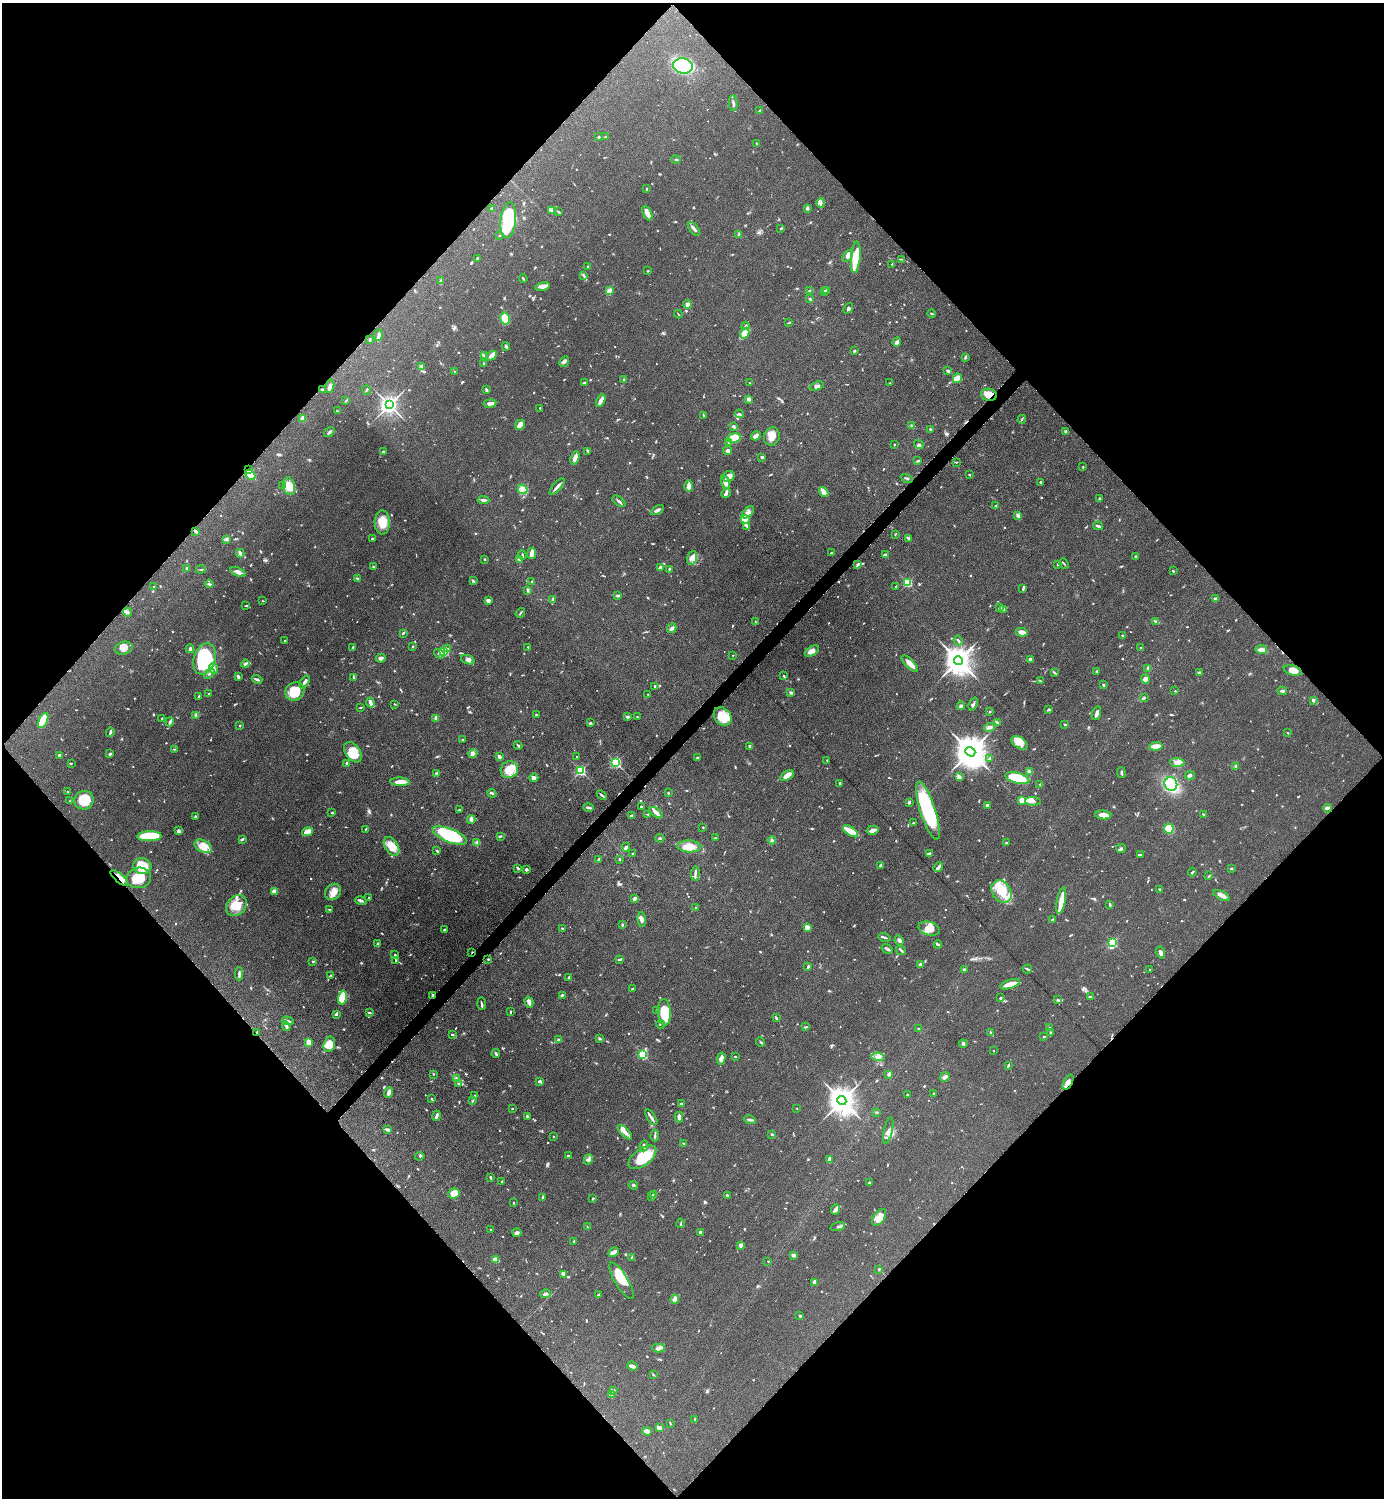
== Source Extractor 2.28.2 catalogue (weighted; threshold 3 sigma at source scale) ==
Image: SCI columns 308-5834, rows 8-5990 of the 6002 x 6002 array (HDU 1 of 3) = the unmasked area's bounding box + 8 px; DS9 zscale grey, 4 x 4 block average (1 PNG px = mean of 4 x 4 image px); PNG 1386 x 1500 px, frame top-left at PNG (2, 3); each listed source drawn as its Kron ellipse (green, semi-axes under 4 px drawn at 4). Shown black and unused: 51% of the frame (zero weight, under 6 of 12 exposures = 1% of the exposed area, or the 3 px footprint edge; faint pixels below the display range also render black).
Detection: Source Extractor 2.28.2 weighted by HDU 2 'WHT'. Background 0.0871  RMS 0.0038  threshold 0.0156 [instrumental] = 3 sigma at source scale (4.09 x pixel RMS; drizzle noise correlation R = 1.36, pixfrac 0.8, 0.05/0.05 arcsec/px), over >= 5 px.
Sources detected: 1131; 12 too faint to see at this stretch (4 x 4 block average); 2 inside a brighter object's white glare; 6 cosmic-ray / hot-pixel residue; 1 long thin detection or spike segment (spike, bleed or trail) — neither listed nor drawn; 18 coinciding with a brighter row at this scale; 66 inside a brighter listed object's ellipse — not listed separately; of the other 1026, all 500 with FLUX_AUTO >= 1.58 (the completeness limit of this list) listed and drawn (526 fainter detections not listed), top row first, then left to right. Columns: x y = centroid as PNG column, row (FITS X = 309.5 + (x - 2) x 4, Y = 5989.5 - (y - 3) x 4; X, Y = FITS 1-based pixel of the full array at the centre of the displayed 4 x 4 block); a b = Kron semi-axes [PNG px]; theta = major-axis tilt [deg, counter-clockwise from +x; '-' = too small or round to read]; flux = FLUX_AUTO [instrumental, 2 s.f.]
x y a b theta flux
683 66 10 7 -11 330
733 103 8 2 -86 5.5
760 110 4 2 - 2.3
599 137 2 2 - 2.9
605 137 3 2 - 1.8
757 144 3 2 - 2.6
676 159 4 2 - 2
646 189 3 2 - 2.3
821 203 5 2 - 3.8
807 208 2 2 - 7.8
492 209 3 2 - 2
552 210 3 2 - 3.3
558 212 3 2 - 3
647 213 8 3 -65 20
508 220 18 7 84 160
781 228 4 2 - 1.7
694 229 8 2 -50 8
739 234 4 3 - 3.7
499 236 2 2 - 4.5
848 256 6 4 50 8
856 257 16 4 85 53
477 258 3 2 - 2
901 259 3 2 - 1.6
892 264 3 2 - 1.7
588 266 2 2 - 2.4
648 271 2 2 - 1.8
584 276 3 2 - 2.5
523 279 4 2 - 2.8
441 281 3 2 - 2.1
543 286 7 4 10 8.5
609 290 3 2 - 9.4
827 290 4 2 - 2.5
810 291 3 2 - 6.9
824 291 2 2 - 2.8
810 299 4 3 - 2.9
688 304 4 3 - 9
848 308 5 3 - 4.9
932 313 4 2 - 2.3
678 314 4 2 - 1.9
505 319 6 4 -78 57
789 322 4 2 - 2.1
745 326 4 2 - 2.9
745 333 5 4 - 31
378 335 6 4 82 6.6
370 340 4 2 - 2.1
897 342 5 3 - 7.5
506 346 4 2 - 3.2
854 351 2 2 - 4
485 356 3 2 - 2.9
491 356 6 4 31 8.8
965 357 3 2 - 3.3
564 362 6 3 59 6.3
484 363 3 2 - 2.6
421 367 4 2 - 2.8
454 371 2 2 - 2
948 371 3 2 - 5.1
957 378 5 3 - 19
623 380 3 2 - 1.9
584 383 3 2 - 2.6
750 383 3 2 - 1.6
890 383 3 2 - 1.7
330 386 7 3 74 8.8
817 386 7 3 19 6.3
323 390 4 2 - 2.3
366 390 4 2 - 1.9
486 390 4 2 - 3.7
989 395 8 6 -11 23
748 399 2 2 - 27
346 401 4 2 - 2.4
601 401 6 2 65 14
490 403 6 2 9 13
389 405 3 3 - 1300
540 408 2 2 - 1.9
337 411 3 2 - 2.2
739 414 4 2 - 3.9
703 415 3 2 - 1.6
303 418 2 2 - 55
1022 419 4 2 - 2.1
520 425 5 3 - 15
733 426 3 2 - 4.6
912 426 4 3 - 5.1
930 429 2 2 - 2.4
1065 431 3 2 - 3.1
329 432 6 2 35 4
756 436 5 3 - 9.7
772 436 9 7 68 20
734 438 7 4 8 31
729 442 3 2 - 2.5
894 445 2 2 - 1.9
919 445 5 3 - 3.8
383 451 2 2 - 2.6
588 451 4 2 - 2
728 451 4 4 - 5.1
762 457 2 2 - 5.8
575 458 7 3 69 13
918 461 4 2 - 2.2
956 462 4 2 - 1.6
1083 467 2 2 - 2.2
249 470 2 2 - 2.9
969 474 2 2 - 3.4
250 475 6 4 -45 30
729 476 6 5 - 10
907 478 6 2 -19 3
725 482 7 4 -76 15
1040 482 2 2 - 4.3
283 486 4 2 - 2.5
289 486 9 6 -79 19
689 486 6 3 -90 13
557 487 10 2 49 8.8
522 489 5 4 - 8.5
824 492 5 2 - 22
726 493 5 2 - 5.7
1099 499 3 2 - 2.4
483 500 6 2 -6 5.4
619 501 7 2 -38 5.4
996 506 3 2 - 2.2
657 510 7 3 28 6.7
748 512 7 4 44 10
1017 515 3 3 - 3.3
745 519 4 4 - 48
382 523 12 7 -89 29
747 526 4 3 - 3.8
1098 526 5 2 - 3.3
196 531 3 2 - 4.6
895 534 2 2 - 1.6
908 538 4 2 - 2.7
226 539 4 3 - 3.8
372 539 2 2 - 3.3
240 553 4 3 - 4.3
532 553 6 4 83 9.9
831 553 2 2 - 2
522 555 4 2 - 2.9
886 555 3 2 - 3.5
1136 557 3 2 - 2.1
692 558 7 5 74 14
485 559 2 2 - 1.9
520 559 4 2 - 4.4
1064 563 6 2 -50 2.1
1058 564 3 2 - 1.7
857 565 4 2 - 3.1
373 566 2 2 - 2.5
660 567 4 2 - 5.5
187 568 2 2 - 13
201 569 5 2 - 2.6
669 569 3 2 - 1.8
1173 571 2 2 - 2.8
238 572 8 3 -24 9.7
358 579 3 2 - 3.9
473 581 4 2 - 3.9
532 582 3 2 - 1.9
908 583 2 2 - 200
209 584 4 2 - 3
154 586 2 2 - 1.8
896 586 2 2 - 3.2
1023 589 3 2 - 2.8
528 590 4 2 - 3.7
618 595 3 2 - 3.8
553 599 3 2 - 4.3
1215 599 4 3 - 3.8
262 601 2 2 - 1.9
488 601 3 3 - 8.6
246 606 4 2 - 1.7
999 608 3 2 - 1.9
1004 610 4 2 - 3.4
128 612 4 3 - 3.8
520 613 5 2 - 2.6
1155 621 2 2 - 2.1
755 622 3 2 - 1.6
672 628 5 3 - 8.2
1022 632 6 3 -10 15
403 633 3 2 - 1.7
1123 636 3 2 - 2.4
958 640 5 2 - 3
285 641 3 2 - 1.9
413 647 3 2 - 1.7
528 647 2 2 - 1.8
124 648 9 6 16 18
353 648 3 2 - 5.6
1140 648 2 2 - 1.7
190 649 4 2 - 4.2
448 649 3 2 - 2.3
1261 650 6 3 -10 10
444 651 2 2 - 220
812 651 8 4 32 12
439 654 5 2 - 2.7
733 655 2 2 - 1.9
381 658 5 3 - 8.4
204 659 16 11 73 180
468 660 7 3 -19 6.6
958 660 4 4 - 3900
1030 660 4 2 - 6.1
245 664 4 2 - 4.1
910 664 11 3 -46 21
1148 668 4 3 - 3.6
214 669 5 3 - 5.4
1293 670 9 5 -15 19
1097 671 3 2 - 3.3
1054 672 4 2 - 3
209 673 6 2 43 3.9
1199 673 4 3 - 2.9
784 676 3 2 - 2.2
238 677 3 2 - 5.3
354 677 3 2 - 1.9
257 679 5 2 - 4.9
1145 679 5 4 - 7.6
1041 681 3 2 - 1.8
305 682 7 2 55 7.5
1103 685 2 2 - 4.2
655 686 3 2 - 2.9
295 691 10 9 - 53
1175 691 2 2 - 2
1282 691 5 3 - 3.9
791 692 2 2 - 5.3
209 694 2 2 - 2.5
648 694 2 2 - 1.8
199 697 3 3 - 3.7
1144 697 3 3 - 3.5
1313 700 2 2 - 5.5
370 703 5 3 - 12
394 704 2 2 - 2.1
973 704 7 2 68 4.1
961 706 4 2 - 4.9
361 707 3 2 - 1.6
1048 710 4 2 - 3.2
990 711 2 2 - 7.2
1096 713 7 4 70 6.6
536 715 2 2 - 2.7
196 716 3 2 - 2.5
723 716 10 8 -48 37
628 717 3 2 - 4.7
637 717 3 2 - 2.1
435 718 4 3 - 2.9
161 719 2 2 - 1.9
43 721 8 4 63 57
170 722 4 2 - 6
997 722 4 2 - 3.9
590 723 4 2 - 3.3
1065 724 2 2 - 1.8
239 726 2 2 - 1.8
990 727 5 3 - 6.1
110 732 5 2 - 5.6
1288 733 2 2 - 1.7
463 740 3 2 - 1.7
1020 743 9 5 -34 20
518 745 4 2 - 2.8
750 746 2 2 - 5
1156 746 6 3 8 17
174 749 3 2 - 2.1
353 752 11 7 -54 38
970 752 5 4 - 6100
473 753 4 4 - 5.6
110 754 2 2 - 5.9
60 755 3 2 - 7.5
577 756 2 2 - 1.6
499 757 3 3 - 5.8
697 758 4 2 - 2
989 759 4 2 - 2.9
827 761 2 2 - 1.7
1177 762 7 4 -3 11
71 763 3 2 - 1.7
347 763 3 3 - 4.3
616 763 2 2 - 320
1236 766 2 2 - 26
509 770 9 8 - 37
581 771 2 2 - 270
1029 772 3 2 - 11
1121 772 5 2 - 3.7
436 773 3 2 - 3.2
1190 775 5 3 - 4.6
787 776 7 3 31 19
960 777 3 3 - 2.7
534 778 4 3 - 7.5
1017 778 12 5 -15 110
400 782 9 4 -1 20
840 783 3 2 - 3.8
1040 784 2 2 - 1.8
1171 784 7 6 - 130
68 791 4 2 - 2.3
492 793 4 2 - 3.3
668 793 2 2 - 2.3
602 795 5 2 - 3.7
84 800 10 9 - 63
1022 800 3 3 - 18
70 801 3 2 - 1.6
1033 801 8 4 -1 9.2
909 802 3 3 - 3
987 805 2 2 - 27
641 807 2 2 - 2.3
588 808 5 2 - 6.4
1328 808 4 3 - 4.7
459 810 3 2 - 2
928 811 30 7 -72 180
332 813 2 2 - 1.9
656 813 7 4 -38 11
648 814 3 2 - 2
1203 814 3 2 - 1.7
1103 815 8 4 -5 16
195 816 3 2 - 1.7
631 816 3 2 - 2.3
471 819 4 4 - 4.9
914 822 4 2 - 2.1
703 827 3 2 - 1.7
365 829 2 2 - 1.6
1169 829 4 4 - 57
872 830 6 3 15 10
178 831 4 3 - 5.3
851 831 9 3 -33 51
307 832 6 3 16 26
450 835 18 6 -22 170
149 836 12 5 2 79
500 836 4 2 - 2.7
660 838 4 2 - 2.7
716 838 4 2 - 2.3
242 839 4 2 - 4.2
772 840 4 2 - 2.1
477 843 4 2 - 3
1006 843 3 2 - 2
203 846 9 6 -29 28
391 846 10 6 -57 33
689 846 12 6 -3 31
626 847 4 3 - 3.9
1121 849 5 3 - 3.9
437 851 3 2 - 3.1
633 853 2 2 - 1.8
929 854 3 2 - 6.4
1141 854 4 2 - 3
599 859 3 2 - 3.5
620 859 3 2 - 2.8
880 865 3 2 - 6
142 866 9 8 - 55
938 867 5 2 - 11
518 868 4 2 - 3.1
1231 868 2 2 - 1.9
526 869 2 2 - 5.5
1192 872 4 2 - 2.5
695 873 7 2 87 5.2
1209 876 4 2 - 2.2
120 878 11 3 -41 14
139 878 12 10 11 58
1160 889 2 2 - 3.2
274 891 3 3 - 10
1002 891 12 9 -58 41
333 892 9 7 48 19
1221 895 9 3 -27 14
369 898 2 2 - 2.4
634 899 2 2 - 29
361 901 6 2 -15 5.8
1061 901 13 3 79 35
1110 905 4 2 - 2.9
236 906 11 9 49 38
696 908 4 2 - 2.4
329 910 2 2 - 1.8
642 920 7 3 -84 8.2
1053 920 3 3 - 4.9
622 925 3 2 - 1.6
807 927 4 3 - 12
562 928 3 2 - 2.1
929 929 11 6 -15 28
444 930 3 2 - 3.1
885 937 6 2 -15 3.1
899 941 5 3 - 5.2
1113 943 3 2 - 220
377 944 3 2 - 2.1
938 944 4 2 - 4.9
887 949 6 2 -31 5.6
901 950 5 2 - 3.3
472 952 2 2 - 2.1
1161 952 6 3 -72 7
395 955 2 2 - 1.7
488 959 2 2 - 1.9
619 959 4 2 - 2.7
396 960 2 2 - 3.1
313 961 2 2 - 1.9
920 964 3 2 - 5.4
808 967 3 2 - 3.8
1027 969 5 2 - 3.1
964 970 4 3 - 3.3
1150 970 2 2 - 1.9
239 974 6 2 90 4.7
331 975 2 2 - 3.3
569 977 4 2 - 2
1010 984 10 4 17 28
632 989 3 2 - 2.6
432 995 3 2 - 3.3
562 995 3 2 - 2.5
342 997 7 3 77 86
1091 997 4 2 - 2.9
1000 998 4 2 - 2.2
1058 1000 4 2 - 2.8
529 1002 5 3 - 12
482 1003 6 2 -87 3.6
657 1010 3 2 - 3
510 1012 2 2 - 2.1
664 1012 13 6 -87 76
369 1013 4 2 - 2.4
336 1014 3 3 - 3.2
776 1018 4 2 - 2.3
288 1021 6 2 -17 3.5
660 1024 4 2 - 2.9
286 1026 5 3 - 4.8
805 1027 3 2 - 2.4
1050 1028 4 2 - 1.8
919 1029 3 2 - 2.8
257 1032 4 2 - 2.4
991 1033 4 2 - 4.4
1050 1033 3 2 - 1.9
452 1035 3 2 - 1.9
1044 1037 2 2 - 2.4
559 1039 3 2 - 2.3
599 1039 3 2 - 1.9
308 1042 4 2 - 17
761 1042 4 2 - 2.9
329 1044 8 5 75 24
963 1044 4 3 - 2.9
993 1051 2 2 - 2
496 1053 4 2 - 3.1
643 1054 2 2 - 240
735 1057 3 2 - 1.7
878 1057 7 4 -8 10
721 1059 6 4 74 8.9
1008 1066 4 2 - 3
433 1074 2 2 - 1.7
889 1074 2 2 - 10
945 1077 5 3 - 6.1
456 1078 4 3 - 3.7
539 1081 3 2 - 4.6
1068 1082 8 4 62 12
459 1084 4 2 - 1.7
389 1092 5 4 - 6.2
934 1093 2 2 - 5.3
475 1095 2 2 - 2.2
907 1095 2 2 - 2.4
431 1099 2 2 - 2.3
842 1100 4 4 - 3900
472 1101 3 2 - 1.6
681 1104 3 2 - 2.9
797 1108 2 2 - 1.6
512 1109 2 2 - 2.3
877 1112 3 2 - 2.2
436 1116 5 2 - 7.3
527 1116 3 3 - 4.2
651 1117 9 2 -57 5.9
679 1117 5 3 - 6.7
750 1120 6 2 -15 3.7
387 1130 4 2 - 5.6
888 1130 13 4 78 11
625 1132 9 3 -47 13
772 1134 2 2 - 4
655 1136 6 2 87 3.4
553 1137 2 2 - 2.5
683 1143 2 2 - 2
644 1146 5 3 - 4.5
420 1156 4 3 - 2.8
568 1156 2 2 - 3.1
642 1157 16 8 37 79
588 1159 5 4 - 5.7
829 1159 4 3 - 9.3
490 1177 3 2 - 3.4
502 1181 2 2 - 2.3
870 1183 4 2 - 3.1
633 1185 5 2 - 3
454 1193 6 5 - 25
654 1194 3 2 - 4.3
651 1196 3 2 - 2.1
727 1196 2 2 - 4.7
543 1198 2 2 - 6.7
593 1199 3 2 - 2.2
514 1203 2 2 - 4
836 1209 5 4 - 6.6
879 1217 9 5 55 15
681 1223 5 2 - 1.9
587 1227 2 2 - 1.6
838 1227 7 2 16 3.9
491 1229 3 2 - 1.6
700 1232 2 2 - 13
517 1233 5 3 - 5.8
574 1241 2 2 - 2.8
741 1245 2 2 - 11
614 1252 6 2 28 15
793 1255 3 2 - 6.6
632 1257 3 2 - 1.8
495 1260 3 2 - 28
768 1261 2 2 - 2.8
879 1269 2 2 - 2.5
563 1275 3 3 - 3.4
621 1281 21 6 -59 53
814 1282 3 2 - 7.4
545 1294 5 2 - 6.7
598 1295 3 2 - 2.5
675 1299 4 3 - 9.6
800 1316 2 2 - 9.5
658 1348 6 3 -1 7.3
632 1366 5 3 - 9.2
653 1375 3 2 - 1.8
614 1390 3 2 - 2.5
612 1395 4 2 - 2.8
695 1420 2 2 - 3
670 1424 3 2 - 1.7
659 1428 4 2 - 9.8
647 1431 4 3 - 16
Overlapping masked pixels (flux is a lower limit): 7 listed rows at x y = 989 395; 249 470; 120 878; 472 952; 432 995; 257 1032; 1068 1082
Diffuse or blended objects may show on this block-average render without a row.